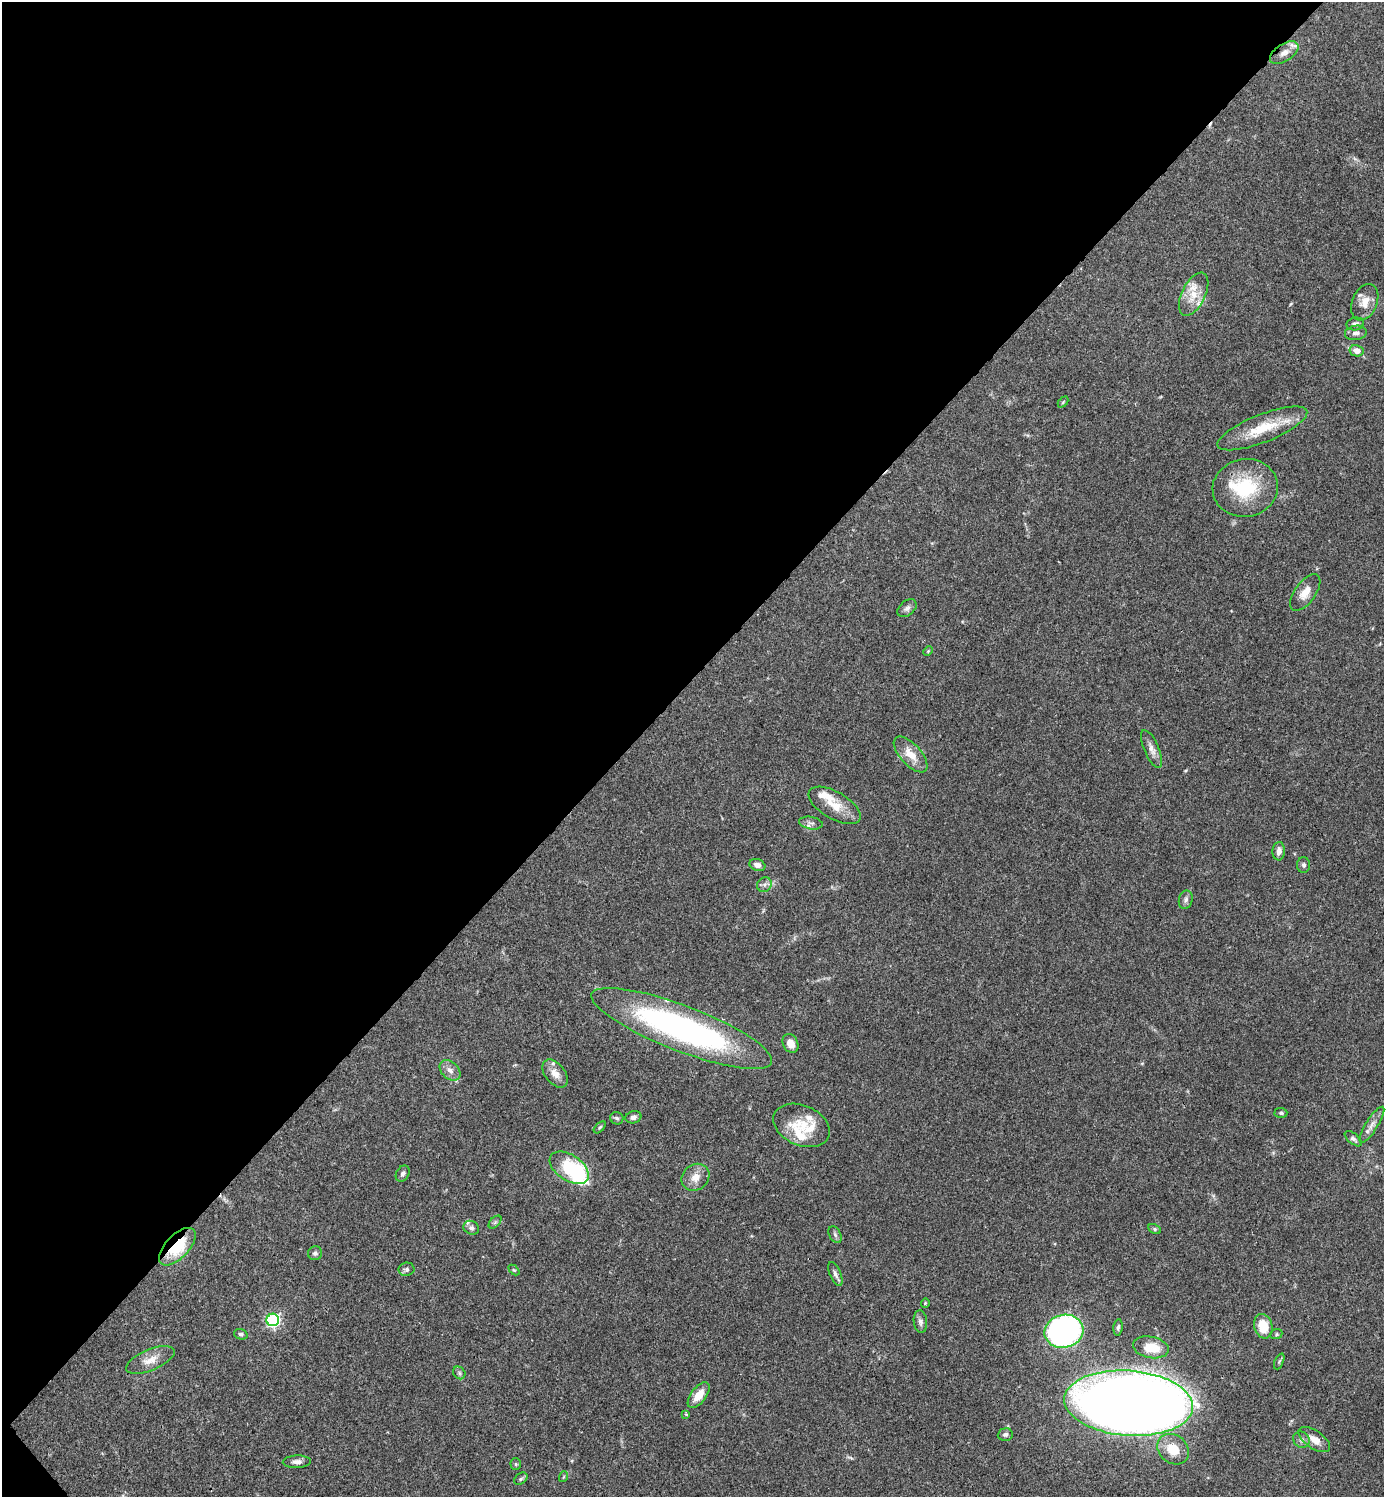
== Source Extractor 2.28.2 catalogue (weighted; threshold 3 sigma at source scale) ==
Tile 5 of 4 x 4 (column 1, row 2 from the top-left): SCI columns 300-1681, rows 2992-4486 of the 5984 x 5985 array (HDU 1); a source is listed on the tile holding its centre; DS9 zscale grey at full resolution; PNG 1386 x 1499 px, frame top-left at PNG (2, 2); each listed source drawn as its Kron ellipse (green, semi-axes under 4 px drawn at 4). Shown black and unused: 46% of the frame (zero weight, under 3 of 4 exposures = <1% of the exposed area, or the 3 px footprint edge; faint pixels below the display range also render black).
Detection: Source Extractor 2.28.2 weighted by HDU 2 'WHT'; one run over the whole footprint, this tile lists its part. Background 0.0386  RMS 0.0026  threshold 0.0118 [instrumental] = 3 sigma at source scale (4.5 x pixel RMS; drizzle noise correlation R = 1.50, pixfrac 1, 0.05/0.05 arcsec/px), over >= 5 px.
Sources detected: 80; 1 inside a brighter object's white glare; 1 cosmic-ray / hot-pixel residue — neither listed nor drawn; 11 inside a brighter listed object's ellipse — not listed separately; the other 67 listed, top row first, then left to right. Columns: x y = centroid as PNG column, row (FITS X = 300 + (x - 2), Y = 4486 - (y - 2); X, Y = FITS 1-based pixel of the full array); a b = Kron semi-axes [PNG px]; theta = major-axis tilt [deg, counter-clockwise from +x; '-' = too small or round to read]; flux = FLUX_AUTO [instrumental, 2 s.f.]
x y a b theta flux
1284 53 16 8 32 2
1194 294 23 12 64 4.6
1365 302 19 12 69 3.5
1355 324 9 6 12 0.94
1356 333 11 7 8 1.2
1357 351 7 5 -13 2.1
1063 402 6 4 46 0.3
1262 428 48 14 21 9.9
1245 488 33 29 9 15
1305 593 21 10 54 3.2
907 608 11 7 40 1
928 651 5 3 - 0.28
1152 749 20 7 -67 2
911 754 22 10 -48 4.2
835 805 29 13 -30 5.3
811 823 12 6 -9 1.1
1279 851 9 6 86 1.5
757 865 8 5 -19 1.2
1304 865 7 6 - 0.7
764 885 8 6 45 0.9
1186 900 9 7 77 0.9
682 1028 96 22 -21 79
791 1043 10 7 -64 2.2
450 1070 12 8 -44 1.6
555 1073 16 10 -51 2.4
1281 1113 6 5 - 0.56
633 1117 8 6 16 0.98
617 1118 6 6 - 0.56
802 1125 29 20 -23 7.4
1372 1125 21 6 58 1.7
600 1127 7 4 45 0.38
1353 1139 10 5 -40 0.74
569 1168 22 13 -33 16
403 1174 9 6 60 0.81
695 1177 15 12 39 3
495 1222 8 4 45 0.52
471 1228 8 6 -28 0.82
1155 1229 6 4 -28 0.43
835 1235 9 5 -63 0.68
177 1247 23 11 47 12
315 1253 7 6 - 0.66
407 1269 8 6 10 0.73
514 1270 6 4 -43 0.32
835 1274 13 5 -68 0.96
925 1303 4 4 - 0.26
273 1320 6 6 - 54
920 1321 11 6 -84 1.1
1263 1326 12 9 -76 5.7
1118 1327 8 4 83 0.59
1064 1331 19 16 13 81
241 1334 7 5 -17 0.57
1276 1334 6 5 - 0.37
1151 1347 18 10 -11 5.8
150 1360 26 10 22 3.3
1279 1361 8 4 66 0.52
459 1373 7 5 -48 0.56
699 1395 15 7 52 3.4
1128 1403 64 32 -4 600
686 1414 3 3 - 0.38
1005 1435 7 6 - 0.68
1301 1440 9 7 -42 1.1
1314 1440 18 9 -35 2.9
1173 1449 17 14 -41 5.9
297 1462 14 6 2 1.3
516 1464 5 5 - 0.35
563 1477 5 3 - 0.22
521 1479 7 5 39 0.55
Overlapping masked pixels (flux is a lower limit): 2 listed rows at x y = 1284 53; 177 1247